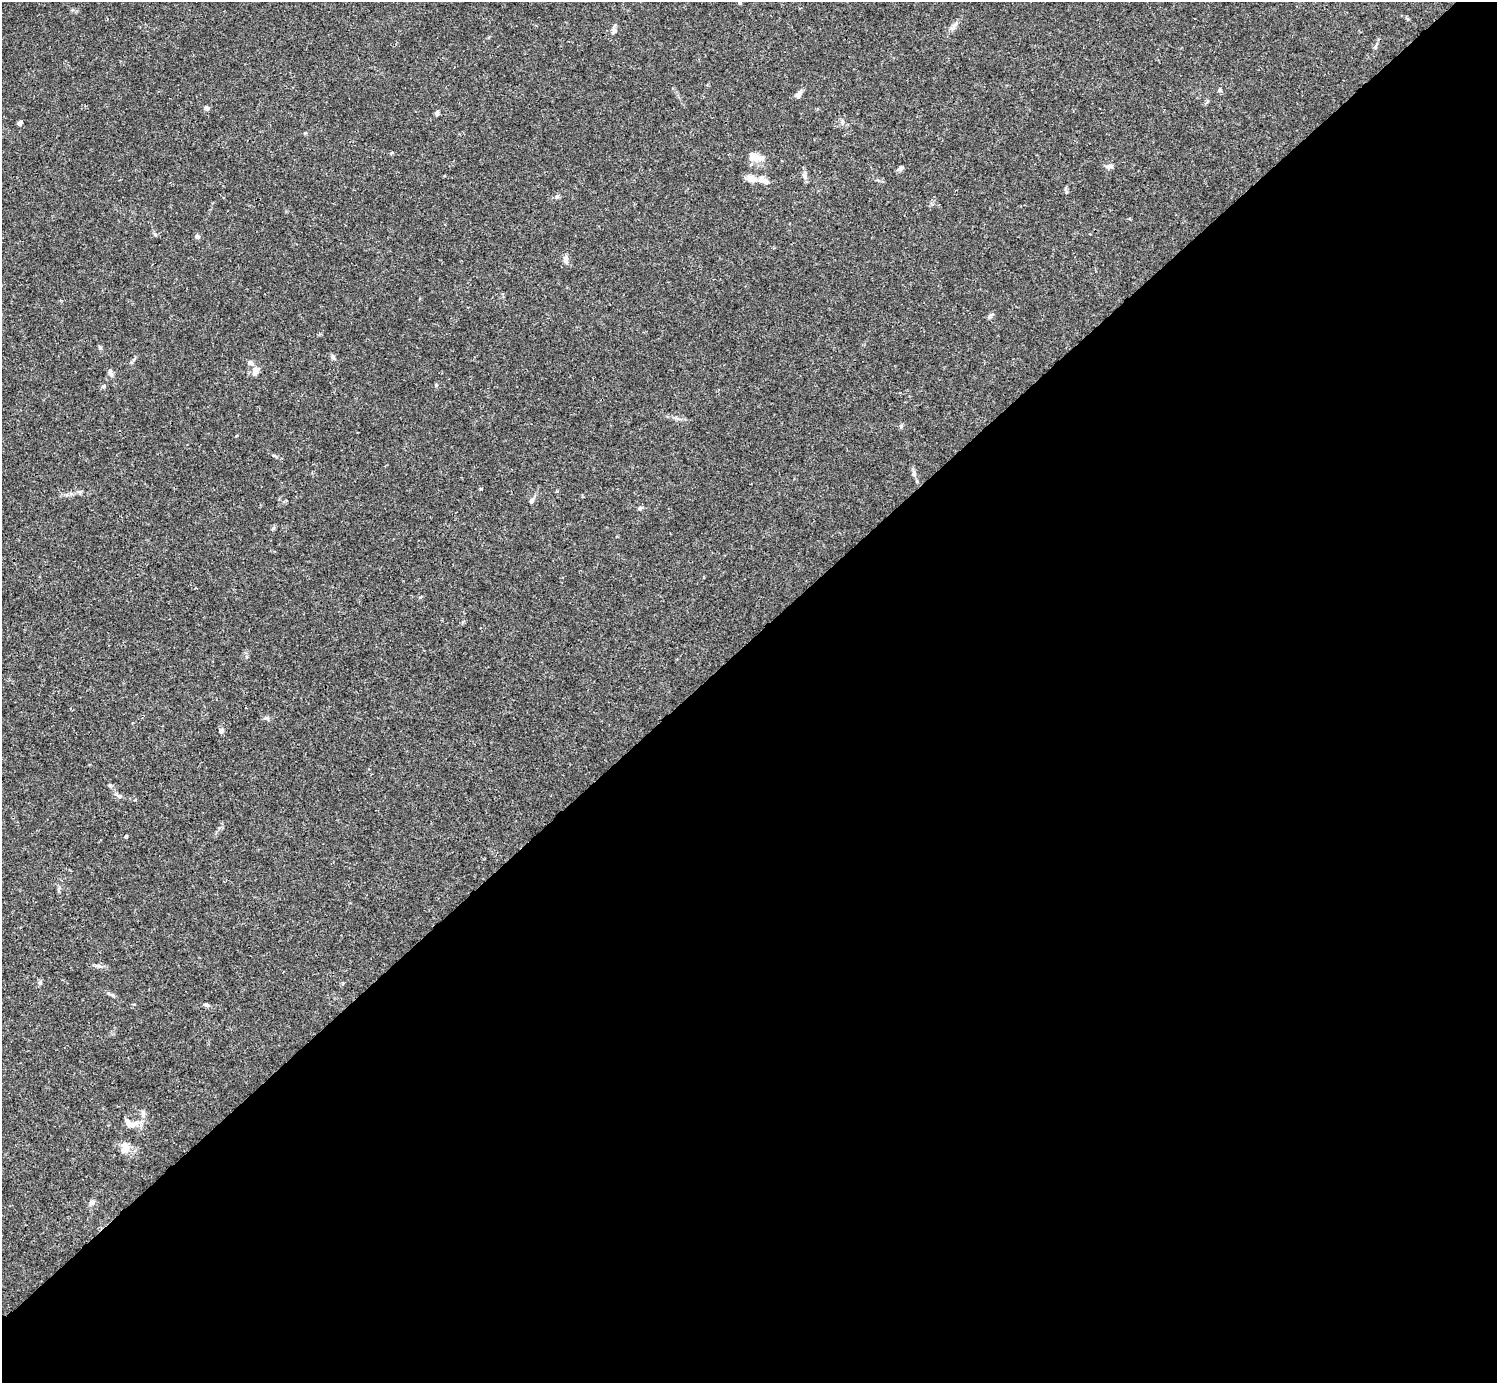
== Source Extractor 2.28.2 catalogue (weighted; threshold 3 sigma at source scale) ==
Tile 12 of 4 x 4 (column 4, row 3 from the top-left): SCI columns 4485-5979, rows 1539-2919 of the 5982 x 5981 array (HDU 1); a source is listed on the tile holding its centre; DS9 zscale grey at full resolution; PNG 1499 x 1385 px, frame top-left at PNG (2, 2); no overlay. Shown black and unused: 54% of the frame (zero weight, under 3 of 4 exposures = <1% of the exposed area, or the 3 px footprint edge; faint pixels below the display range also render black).
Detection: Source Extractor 2.28.2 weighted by HDU 2 'WHT'; one run over the whole footprint, this tile lists its part. Background 0.0165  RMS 0.0022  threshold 0.00972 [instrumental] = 3 sigma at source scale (4.5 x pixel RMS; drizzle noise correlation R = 1.50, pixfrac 1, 0.05/0.05 arcsec/px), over >= 5 px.
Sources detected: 45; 2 inside a brighter listed object's ellipse — not listed separately; the other 43 listed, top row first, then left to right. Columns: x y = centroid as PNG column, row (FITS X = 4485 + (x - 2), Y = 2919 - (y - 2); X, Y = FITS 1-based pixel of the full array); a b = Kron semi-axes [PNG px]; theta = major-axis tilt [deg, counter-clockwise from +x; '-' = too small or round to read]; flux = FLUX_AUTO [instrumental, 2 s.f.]
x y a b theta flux
740 2 6 4 83 0.39
954 26 11 4 57 0.71
614 30 8 7 - 0.66
1220 90 5 4 - 0.29
799 94 11 6 62 0.83
207 108 7 5 -3 0.41
437 113 6 5 - 0.47
20 123 5 4 - 0.61
305 133 5 4 - 0.24
753 159 28 8 10 2
1109 166 11 6 7 0.76
901 168 8 5 40 0.63
804 176 9 5 -60 0.63
752 179 12 8 -19 1.7
1066 192 5 3 - 0.23
1129 219 4 3 - 0.2
155 235 6 4 -19 0.3
197 237 7 6 - 0.54
566 259 11 7 89 0.86
990 316 11 4 52 0.4
333 357 7 5 -64 0.57
250 363 8 7 - 0.64
255 371 12 8 50 1.3
110 373 12 5 -70 0.69
436 385 5 4 - 0.24
103 386 6 5 - 0.34
914 473 9 5 88 0.58
532 500 8 5 62 0.59
640 508 7 4 16 0.42
273 528 7 5 60 0.34
267 718 8 5 -16 0.49
221 731 6 5 - 0.42
110 786 5 5 - 0.31
119 796 8 6 -17 0.58
126 836 5 4 - 0.28
59 889 8 4 72 0.4
98 966 10 5 -11 0.64
40 983 7 5 70 0.41
206 1005 8 5 -15 0.46
143 1113 9 5 -81 0.65
128 1122 14 8 -39 1.5
124 1149 14 10 68 1.7
92 1203 8 6 46 0.67
Isophote crosses this tile's border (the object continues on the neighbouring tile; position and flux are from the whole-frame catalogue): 1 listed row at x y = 740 2
Unlisted compact peaks at least as high as the median listed source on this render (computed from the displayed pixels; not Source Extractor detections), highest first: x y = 100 348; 901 426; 420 597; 481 489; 557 196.